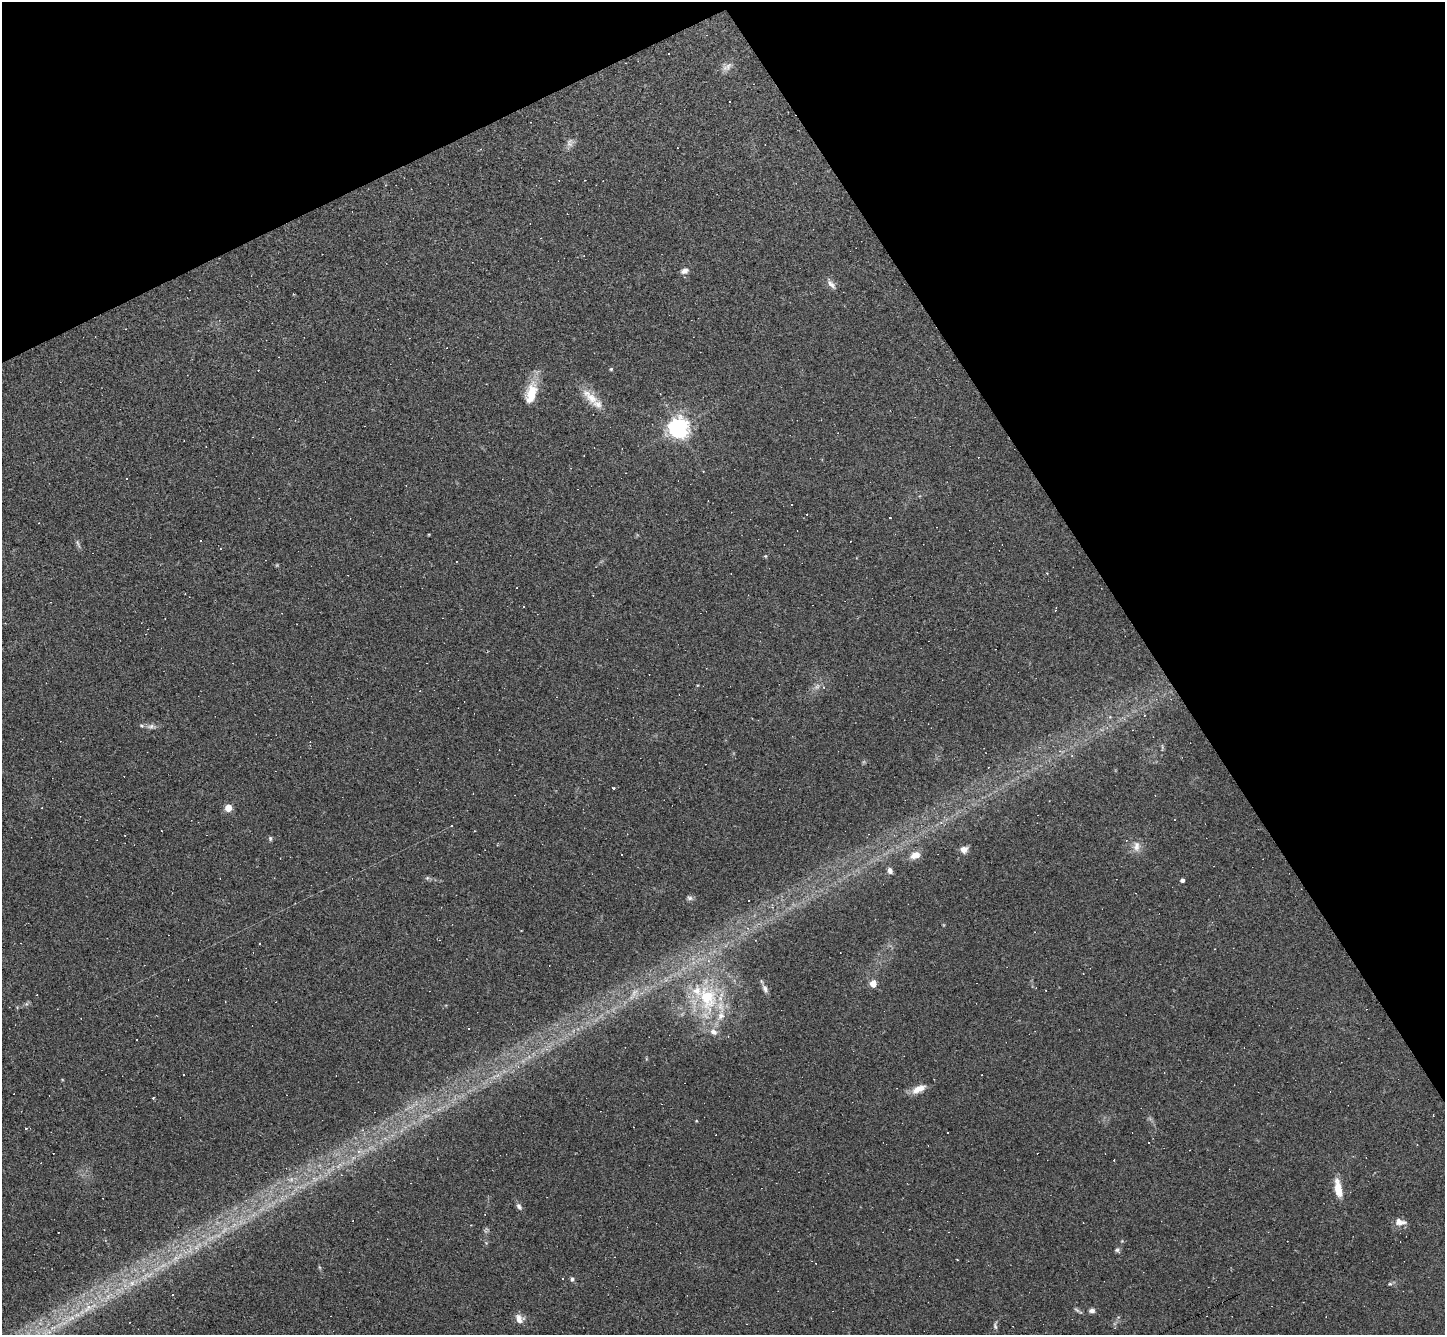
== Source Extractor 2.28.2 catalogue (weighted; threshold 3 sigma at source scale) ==
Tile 3 of 4 x 4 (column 3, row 1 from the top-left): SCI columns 2889-4331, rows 4147-5479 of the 5775 x 5766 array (HDU 1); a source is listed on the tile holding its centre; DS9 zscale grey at full resolution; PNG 1447 x 1337 px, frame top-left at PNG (2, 2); no overlay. Shown black and unused: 28% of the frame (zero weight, under 2 of 3 exposures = <1% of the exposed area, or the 3 px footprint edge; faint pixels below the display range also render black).
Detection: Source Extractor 2.28.2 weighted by HDU 2 'WHT'; one run over the whole footprint, this tile lists its part. Background 0.112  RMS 0.0072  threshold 0.0323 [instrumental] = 3 sigma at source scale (4.5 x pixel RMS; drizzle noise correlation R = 1.50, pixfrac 1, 0.05/0.05 arcsec/px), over >= 5 px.
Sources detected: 107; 5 too faint to see at this stretch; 41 cosmic-ray / hot-pixel residue — not listed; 3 inside a brighter listed object's ellipse — not listed separately; the other 58 listed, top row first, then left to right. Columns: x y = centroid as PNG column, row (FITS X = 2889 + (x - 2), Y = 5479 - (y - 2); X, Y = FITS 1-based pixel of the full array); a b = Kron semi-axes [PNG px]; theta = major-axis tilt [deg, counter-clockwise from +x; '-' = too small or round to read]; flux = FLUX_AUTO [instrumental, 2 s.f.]
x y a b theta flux
728 66 15 8 60 4.1
569 144 10 6 -8 2.7
684 271 10 7 26 3.4
831 284 15 6 -46 3.5
611 369 4 4 - 0.87
531 393 28 13 74 17
590 397 30 12 -41 13
678 427 7 7 - 460
429 534 4 3 - 0.56
200 541 3 2 - 0.58
78 544 15 4 -69 1.9
765 556 5 4 - 0.76
523 607 3 3 - 2.5
1055 610 4 2 - 0.94
151 726 13 7 3 3.3
614 788 3 3 - 0.93
228 808 5 4 - 18
1174 820 3 2 - 0.47
941 822 6 4 0 1.3
475 831 3 2 - 0.41
270 838 7 5 -77 1.1
1136 846 16 10 86 5.6
964 850 9 8 - 4.5
622 855 3 2 - 0.96
915 855 14 9 20 6.7
890 871 7 5 -68 3.2
1182 880 4 4 - 2.4
689 898 8 6 -21 1.8
260 944 3 2 - 0.5
873 983 5 4 - 15
765 989 12 7 -65 3
1046 990 3 2 - 0.46
708 998 43 27 -77 57
919 1089 19 9 26 7.8
153 1098 4 3 - 0.69
696 1121 4 3 - 0.63
948 1132 3 3 - 2.7
1149 1142 3 2 - 1.1
358 1151 6 5 - 3
353 1157 7 4 1 1.9
1338 1188 21 7 -80 12
519 1206 10 6 -62 2.2
1400 1222 15 8 -7 4.8
486 1243 5 5 - 0.88
196 1247 8 6 30 3.1
1118 1251 9 5 -45 1.6
175 1258 9 6 35 3.6
957 1260 3 2 - 0.54
572 1279 6 5 - 1.6
132 1283 9 7 0 4
1390 1284 5 5 - 1.2
87 1308 18 9 42 10
1077 1310 9 4 -35 1.4
1092 1310 7 5 1 2.4
71 1318 14 6 25 6.3
519 1319 12 10 -60 5.2
995 1326 11 5 -87 1.8
53 1328 12 4 11 4